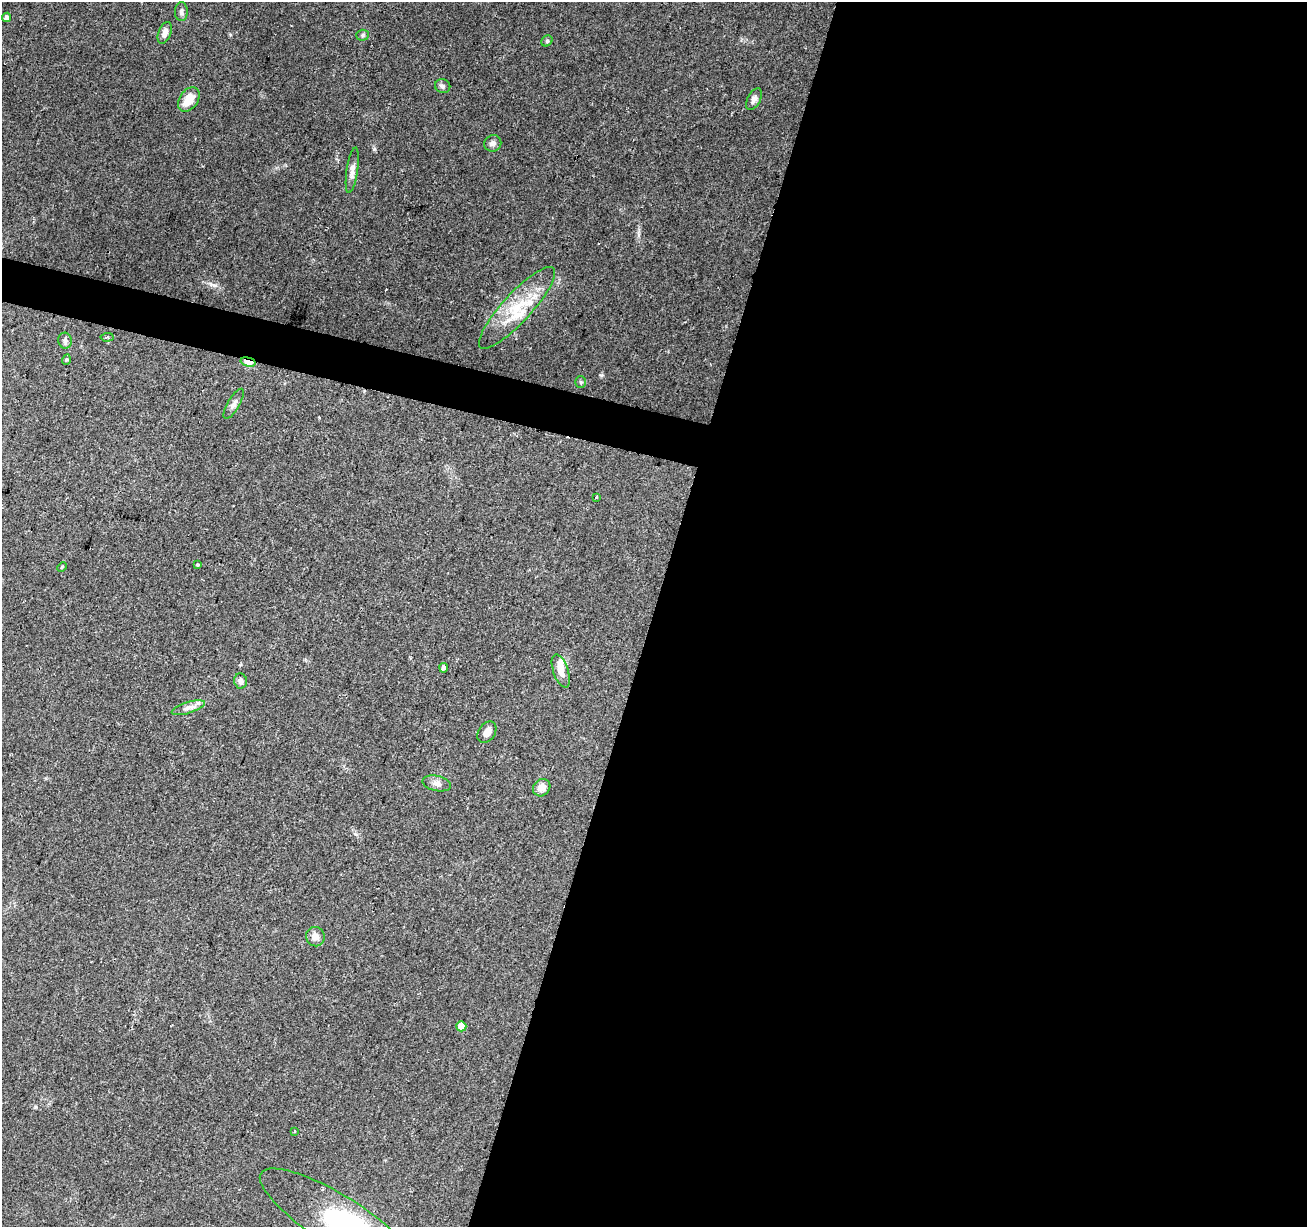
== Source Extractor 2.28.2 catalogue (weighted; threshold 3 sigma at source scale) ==
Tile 12 of 4 x 4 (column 4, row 3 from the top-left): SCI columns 3917-5221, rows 1446-2670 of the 5229 x 5404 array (HDU 1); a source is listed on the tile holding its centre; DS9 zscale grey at full resolution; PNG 1309 x 1229 px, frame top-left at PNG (2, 2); each listed source drawn as its Kron ellipse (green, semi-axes under 4 px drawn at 4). Shown black and unused: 52% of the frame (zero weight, under 2 of 3 exposures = <1% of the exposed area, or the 3 px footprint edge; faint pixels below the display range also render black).
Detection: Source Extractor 2.28.2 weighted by HDU 2 'WHT'; one run over the whole footprint, this tile lists its part. Background 0.0903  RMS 0.0059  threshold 0.0267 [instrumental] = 3 sigma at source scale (4.5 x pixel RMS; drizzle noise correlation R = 1.50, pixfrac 1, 0.0396/0.0396 arcsec/px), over >= 5 px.
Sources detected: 35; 1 cosmic-ray / hot-pixel residue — neither listed nor drawn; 3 inside a brighter listed object's ellipse — not listed separately; the other 31 listed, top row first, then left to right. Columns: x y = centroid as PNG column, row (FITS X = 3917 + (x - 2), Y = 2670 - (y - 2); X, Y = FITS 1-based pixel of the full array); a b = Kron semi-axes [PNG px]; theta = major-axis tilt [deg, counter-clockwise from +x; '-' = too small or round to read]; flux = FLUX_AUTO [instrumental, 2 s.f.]
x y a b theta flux
181 12 9 6 -89 2.1
6 17 4 4 - 1.8
165 33 11 6 69 3.6
363 35 6 5 - 1
547 41 6 5 - 0.92
443 86 8 7 - 1.5
189 99 13 9 56 9.5
754 99 12 6 61 2.5
493 143 9 8 - 2.6
352 170 23 5 82 3.6
517 308 54 14 47 25
107 337 6 3 2 0.89
65 341 8 6 -76 1.6
66 360 5 3 - 0.65
248 362 7 4 -15 16
581 382 6 5 - 0.95
234 404 17 6 60 2.6
597 497 3 3 - 2.2
198 565 3 3 - 3.2
62 567 5 4 - 0.59
444 668 5 4 - 2.2
561 671 17 7 -71 5.3
241 681 7 6 - 2.3
188 708 17 5 18 3.3
487 732 12 8 54 4.4
437 783 14 7 -12 3.3
542 788 9 8 - 4.6
315 937 10 9 - 3.4
461 1026 5 5 - 6.8
294 1132 3 2 - 0.76
338 1221 91 25 -32 67
Overlapping masked pixels (flux is a lower limit): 1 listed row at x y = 248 362
Isophote crosses this tile's border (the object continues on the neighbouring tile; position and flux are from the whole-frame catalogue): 1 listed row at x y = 338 1221
Unlisted compact peaks at least as high as the median listed source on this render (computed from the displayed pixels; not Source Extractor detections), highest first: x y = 374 149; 601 375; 214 285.